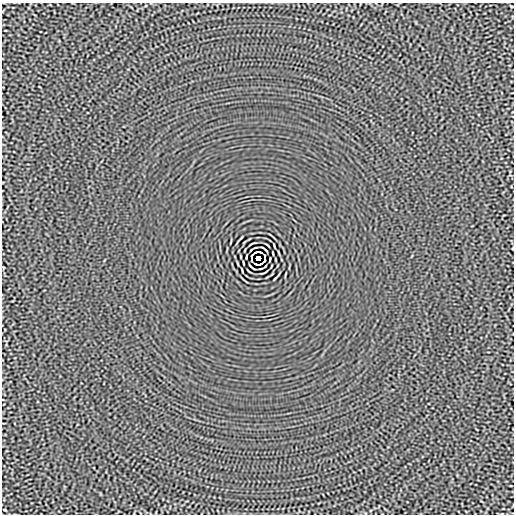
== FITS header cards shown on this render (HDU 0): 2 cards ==
NAXIS1  =                  512
NAXIS2  =                  512

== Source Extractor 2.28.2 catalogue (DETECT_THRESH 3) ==
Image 512 x 512 px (HDU 0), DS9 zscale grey, 1 PNG px = 1 image px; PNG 516 x 516 px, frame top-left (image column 1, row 512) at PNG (2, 3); no overlay
Background -1.97e-07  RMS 3.8e-05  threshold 1.14e-04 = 3 sigma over >= 5 px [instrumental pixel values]
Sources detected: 14; all 14 listed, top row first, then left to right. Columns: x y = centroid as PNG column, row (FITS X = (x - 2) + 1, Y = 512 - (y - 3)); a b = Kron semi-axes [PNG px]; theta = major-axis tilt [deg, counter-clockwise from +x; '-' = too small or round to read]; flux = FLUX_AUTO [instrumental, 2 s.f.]
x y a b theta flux
512 6 3 2 - 0.0022
265 249 7 2 -43 0.0029
256 252 5 2 - 0.0016
260 252 4 2 - 0.0027
251 256 4 2 - 0.0019
265 256 4 2 - 0.0019
258 258 4 4 - 0.095
251 260 3 2 - 0.0021
265 260 4 2 - 0.002
243 263 4 2 - 0.0021
256 264 4 2 - 0.0023
260 264 5 2 - 0.0023
251 267 7 2 -43 0.0029
4 510 3 2 - 0.0021
At the frame edge (FLAGS 8, measured only in part): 1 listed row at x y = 512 6